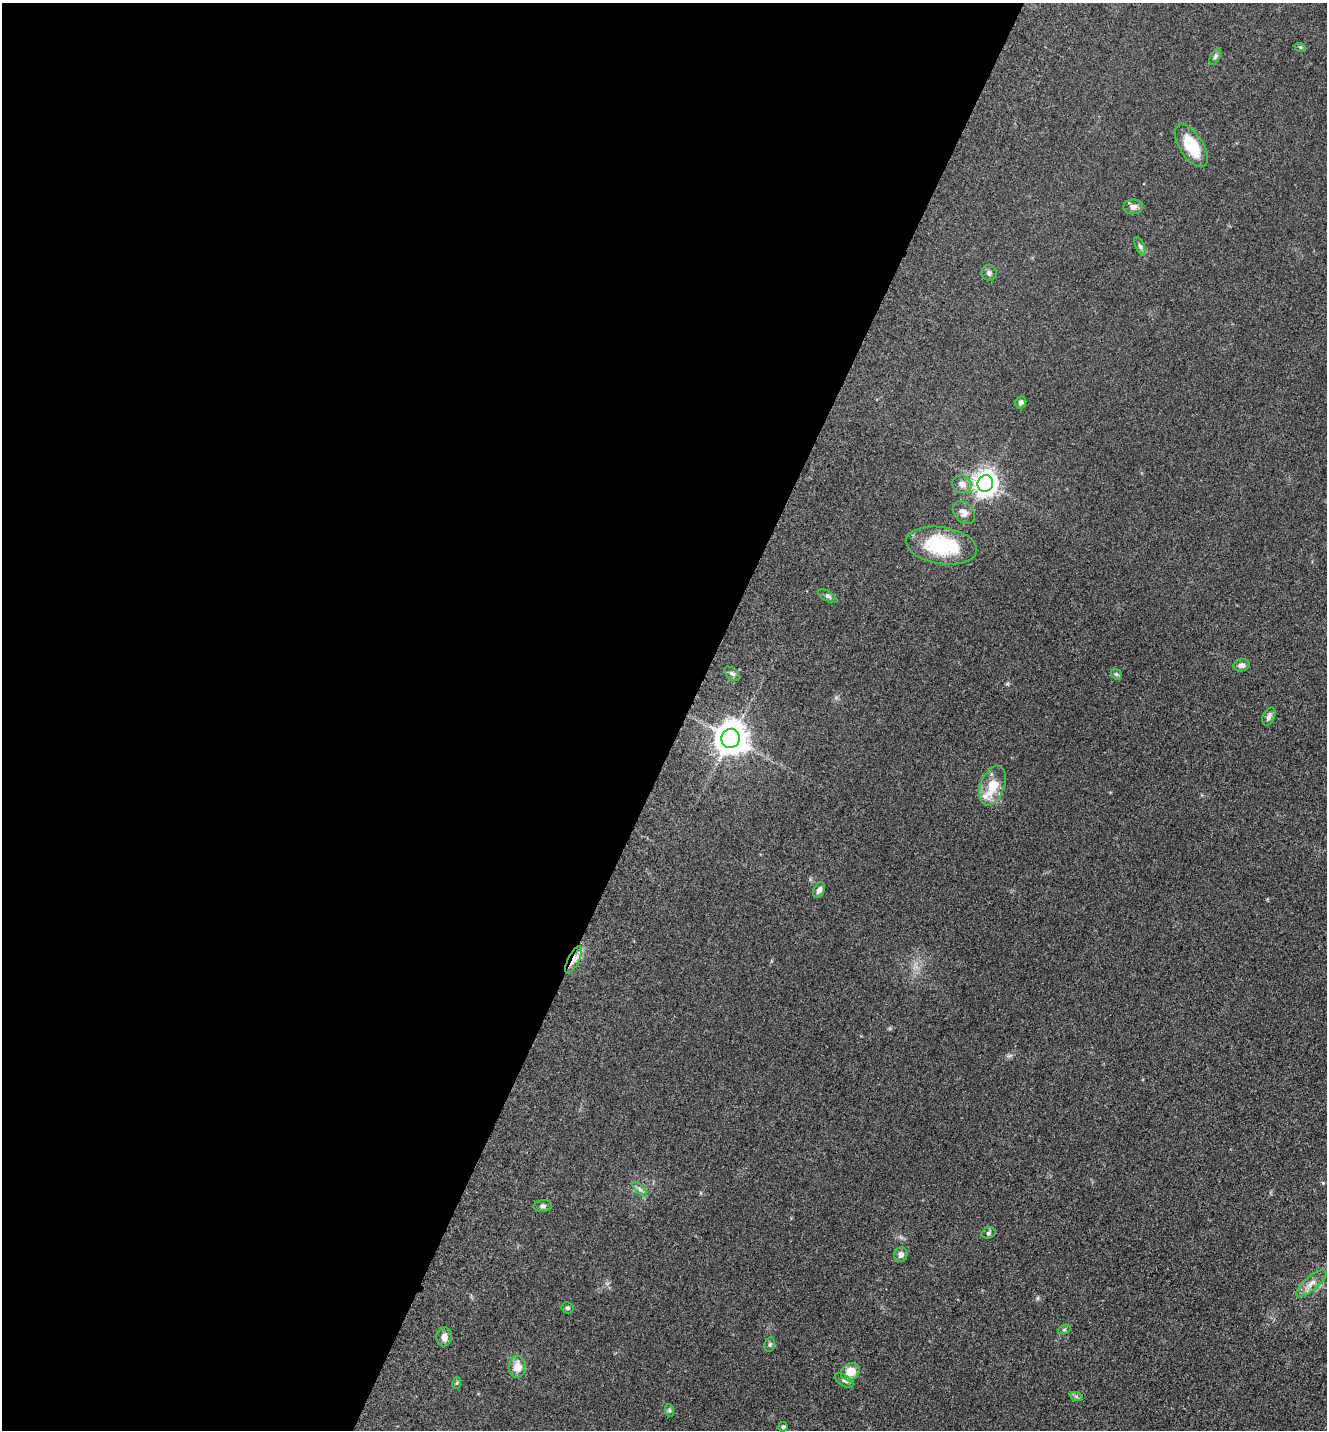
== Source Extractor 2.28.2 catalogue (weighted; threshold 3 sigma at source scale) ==
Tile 5 of 4 x 4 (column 1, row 2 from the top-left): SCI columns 298-1622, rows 2900-4327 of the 5806 x 5775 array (HDU 1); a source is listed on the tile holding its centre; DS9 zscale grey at full resolution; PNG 1329 x 1432 px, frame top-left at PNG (2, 3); each listed source drawn as its Kron ellipse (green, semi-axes under 4 px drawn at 4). Shown black and unused: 52% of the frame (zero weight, under 3 of 5 exposures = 4% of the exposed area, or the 3 px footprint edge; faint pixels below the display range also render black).
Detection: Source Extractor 2.28.2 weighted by HDU 2 'WHT'; one run over the whole footprint, this tile lists its part. Background 0.0636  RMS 0.006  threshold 0.0272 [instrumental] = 3 sigma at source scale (4.5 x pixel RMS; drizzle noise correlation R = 1.50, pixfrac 1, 0.05/0.05 arcsec/px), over >= 5 px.
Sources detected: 37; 1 inside a brighter listed object's ellipse — not listed separately; the other 36 listed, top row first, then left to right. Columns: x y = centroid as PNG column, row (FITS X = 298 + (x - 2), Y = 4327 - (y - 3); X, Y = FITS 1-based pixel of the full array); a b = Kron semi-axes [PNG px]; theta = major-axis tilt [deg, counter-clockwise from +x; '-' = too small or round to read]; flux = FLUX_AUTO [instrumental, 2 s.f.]
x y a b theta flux
1300 47 6 4 -18 0.69
1215 57 9 4 63 1.3
1191 146 24 11 -56 21
1133 207 10 7 5 2.8
1140 246 10 4 -64 1.5
989 273 8 7 - 1.8
1021 402 6 5 - 1.9
985 483 8 7 - 450
962 484 10 8 -32 4
964 512 13 9 -46 3.2
942 545 36 18 -9 37
828 596 10 5 -30 1.3
1241 665 8 6 9 2.2
732 674 9 5 -35 1.7
1116 674 6 4 -43 0.85
1269 716 9 5 65 2.2
731 738 9 9 - 1000
992 786 21 12 70 13
819 890 8 5 61 2.5
574 960 15 5 63 4.3
640 1189 9 3 -45 1.3
543 1206 9 5 6 1.5
988 1233 7 5 16 1.2
901 1255 7 6 - 2.4
1311 1283 19 7 40 4.8
567 1308 6 5 - 1.1
1064 1330 6 4 19 0.88
444 1337 9 7 86 4
770 1344 7 5 78 1.1
517 1367 11 8 88 6
850 1372 10 8 35 9.6
844 1380 10 5 -34 1.6
457 1383 6 3 70 0.6
1076 1396 7 4 -20 1
669 1410 6 4 -72 0.83
783 1427 4 4 - 1.2
Overlapping masked pixels (flux is a lower limit): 1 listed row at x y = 574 960